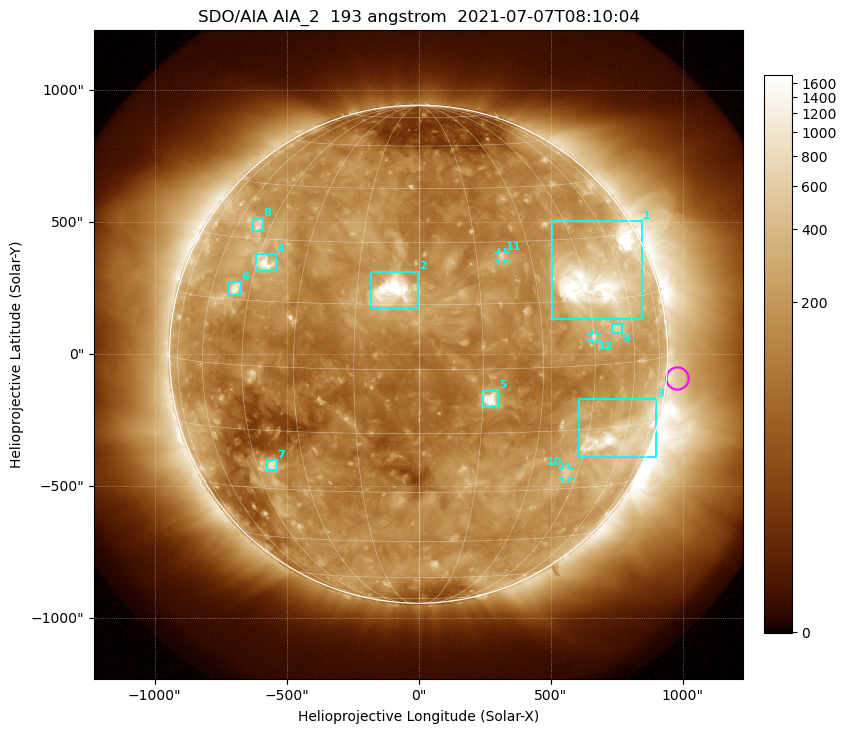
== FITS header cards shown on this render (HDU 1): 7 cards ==
TELESCOP= 'SDO/AIA '           / For AIA: SDO/AIA
INSTRUME= 'AIA_2   '           / For AIA: AIA_ATA1, AIA_ATA2, AIA_ATA3 or AIA_AT
WAVELNTH=                  193 / [angstrom] Wavelength
WAVEUNIT= 'angstrom'           / Wavelength unit: angstrom
DATE-OBS= '2021-07-07T08:10:04.843' / [ISO] Date when observation started; ISO 8
CTYPE1  = 'HPLN-TAN'           / CTYPE1: HPLN
CTYPE2  = 'HPLT-TAN'           / CTYPE2: HPLT

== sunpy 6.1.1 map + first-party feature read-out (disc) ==
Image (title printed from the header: SDO/AIA AIA_2  193 angstrom  2021-07-07T08:10:04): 1024 x 1024 px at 2.4 arcsec/px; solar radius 944 arcsec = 393 px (full disc in frame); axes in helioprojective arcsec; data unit not stated in the header (colour bar unlabelled)
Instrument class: DISC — disc imager (sunpy class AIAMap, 193 A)
Bright regions (active regions / flare kernels): reference = the median radial profile (limb darkening/brightening removed); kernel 9 px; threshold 5 sigma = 324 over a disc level ~156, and >= 1.15x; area >= 12 px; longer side >= 9 px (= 22 arcsec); searched inside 0.97 R_sun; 12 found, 12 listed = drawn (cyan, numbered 1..; 3 of them under ~33 arcsec drawn as corner ticks so the feature stays visible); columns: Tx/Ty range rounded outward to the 5 arcsec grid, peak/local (2 s.f.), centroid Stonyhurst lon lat
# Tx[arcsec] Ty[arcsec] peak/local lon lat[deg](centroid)
1 505..850 135..505 17 +50 +20
2 -180..0 175..315 23 -6 +18
3 610..900 -390..-170 9.5 +58 -17
4 -620..-540 315..380 9.4 -42 +24
5 240..300 -200..-140 12 +17 -7
6 -720..-675 225..275 7 -50 +18
7 -575..-535 -440..-400 5.8 -40 -24
8 -630..-590 465..515 4.8 -50 +33
9 735..770 80..115 3.7 +53 +8
10 545..570 -470..-430 3.6 +41 -26
11 305..330 355..385 5.1 +22 +26
12 655..675 55..80 3.9 +45 +6
Off-limb structures (1.02-1.3 R_sun): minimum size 162 px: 2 found; the strongest spans PA ~220..315 deg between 1.02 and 1.3 R_sun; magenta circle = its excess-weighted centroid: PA ~265 deg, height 1.04 R_sun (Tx ~980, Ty ~-90 arcsec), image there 1.5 x the reference